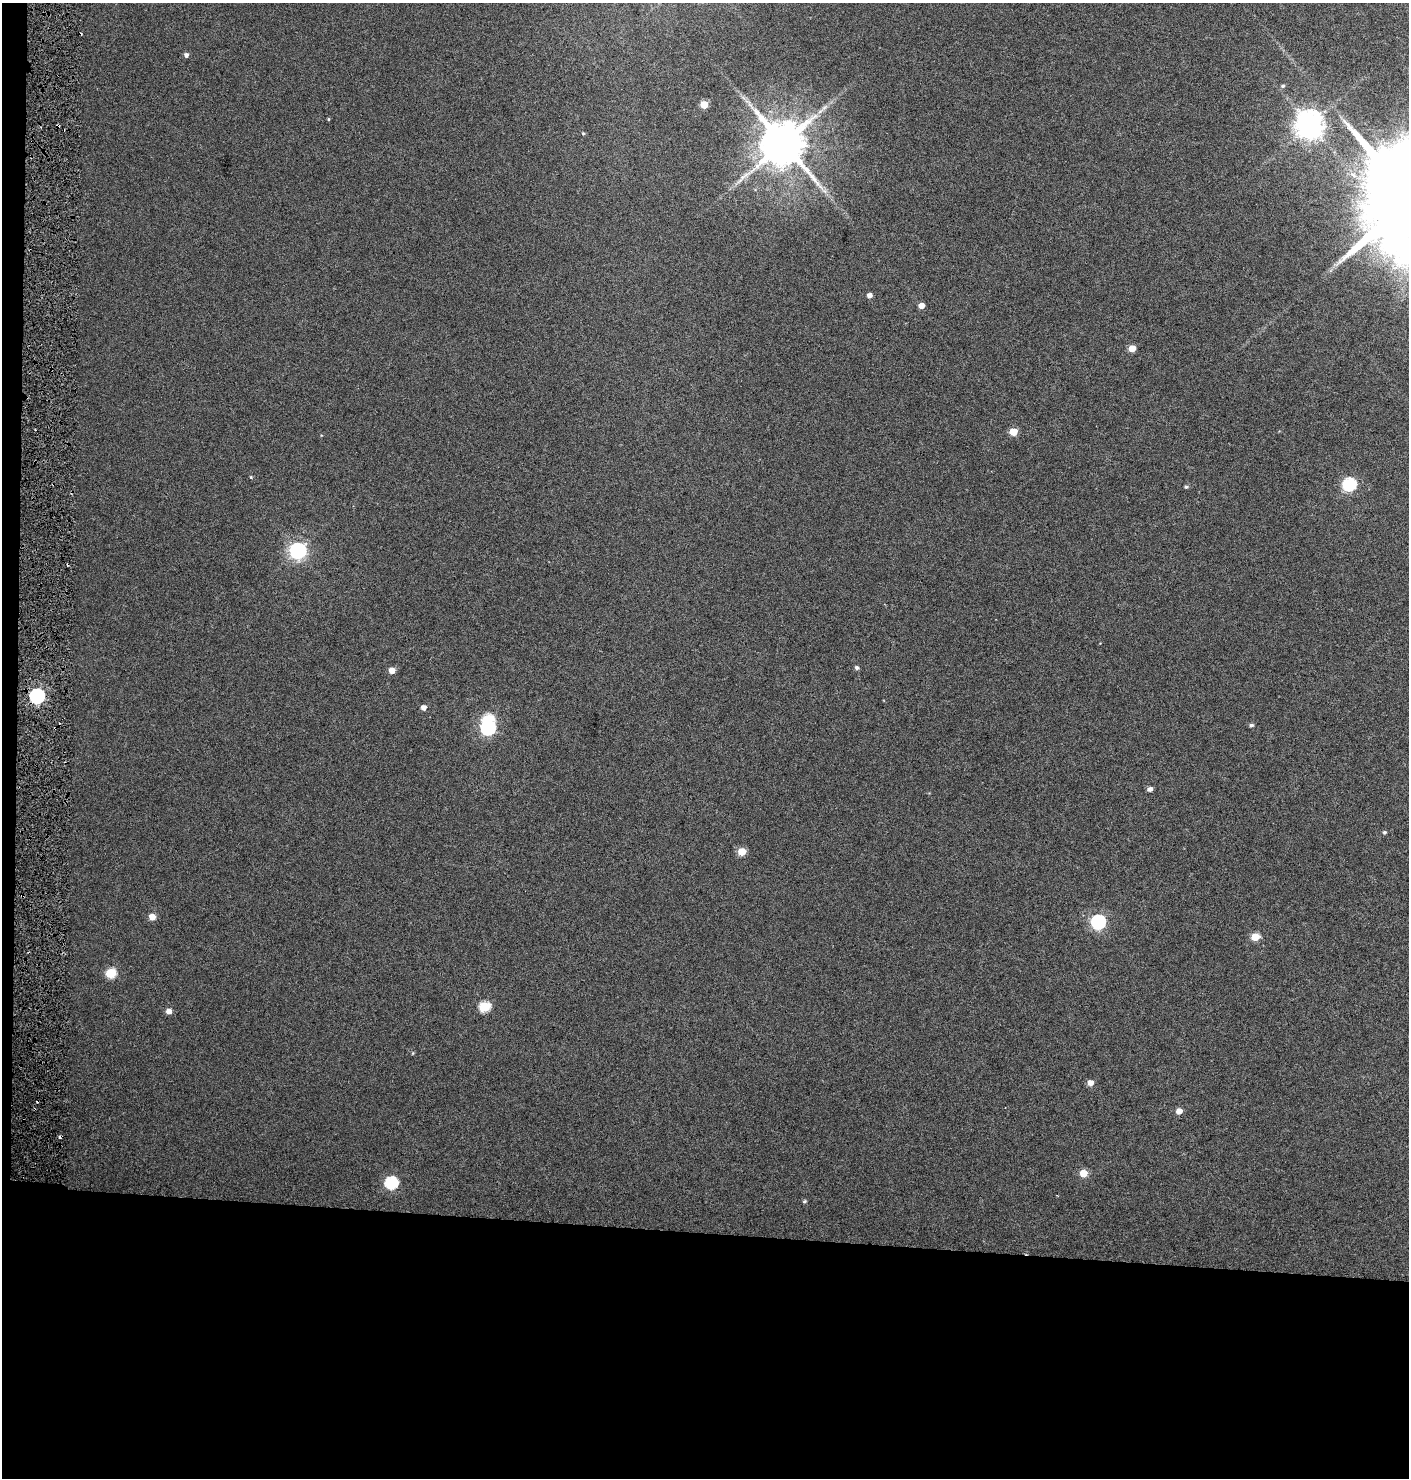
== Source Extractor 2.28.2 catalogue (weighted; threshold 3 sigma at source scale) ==
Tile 7 of 3 x 3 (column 1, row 3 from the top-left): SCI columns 228-1634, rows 9-1484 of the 4727 x 4435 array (HDU 1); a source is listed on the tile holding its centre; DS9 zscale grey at full resolution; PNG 1411 x 1480 px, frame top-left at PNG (2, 3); no overlay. Shown black and unused: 18% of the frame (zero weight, under 3 of 6 exposures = <1% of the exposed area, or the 3 px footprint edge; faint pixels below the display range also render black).
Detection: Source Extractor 2.28.2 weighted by HDU 2 'WHT'; one run over the whole footprint, this tile lists its part. Background 0.0339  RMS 0.0029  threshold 0.0119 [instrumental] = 3 sigma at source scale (4.09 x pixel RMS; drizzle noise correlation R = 1.36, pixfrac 0.8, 0.0396/0.0396 arcsec/px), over >= 5 px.
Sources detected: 45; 1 inside a brighter object's white glare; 3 cosmic-ray / hot-pixel residue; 1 long thin detection or spike segment (spike, bleed or trail) — not listed; the other 40 listed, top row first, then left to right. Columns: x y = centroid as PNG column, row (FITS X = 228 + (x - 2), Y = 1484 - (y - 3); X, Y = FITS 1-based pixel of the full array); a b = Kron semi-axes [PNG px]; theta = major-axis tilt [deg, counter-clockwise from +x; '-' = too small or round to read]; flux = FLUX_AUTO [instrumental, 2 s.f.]
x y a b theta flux
186 55 4 4 - 1
1283 86 6 5 - 0.47
704 105 5 5 - 7.3
328 119 4 4 - 0.25
58 125 4 3 - 0.87
1309 125 9 9 - 360
583 133 4 4 - 0.37
783 143 13 12 - 1400
869 295 4 4 - 1.4
921 306 5 4 - 2.1
1132 348 5 5 - 4.2
35 429 2 2 - 0.24
1013 432 5 5 - 6.2
251 477 4 4 - 0.31
1349 484 7 6 - 36
1186 487 4 4 - 0.42
297 551 7 6 - 96
68 564 3 2 - 0.42
857 668 5 4 - 0.65
392 670 5 5 - 3.2
37 696 6 6 - 62
423 707 5 5 - 1.4
1251 725 5 4 - 0.61
488 728 7 6 - 48
1150 789 5 5 - 1.1
1384 832 5 4 - 0.45
741 852 5 5 - 6.6
22 895 5 4 - 0.44
152 917 5 5 - 3.3
1098 922 6 6 - 52
1255 937 5 5 - 7.6
111 973 6 5 - 13
484 1007 6 5 - 17
169 1011 5 5 - 2.1
413 1053 5 3 - 0.24
1090 1083 5 5 - 2.1
1179 1111 5 5 - 2.4
1083 1173 5 5 - 6.2
391 1183 6 6 - 31
804 1201 5 4 - 0.4
Overlapping masked pixels (flux is a lower limit): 4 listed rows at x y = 58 125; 68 564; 37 696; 22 895